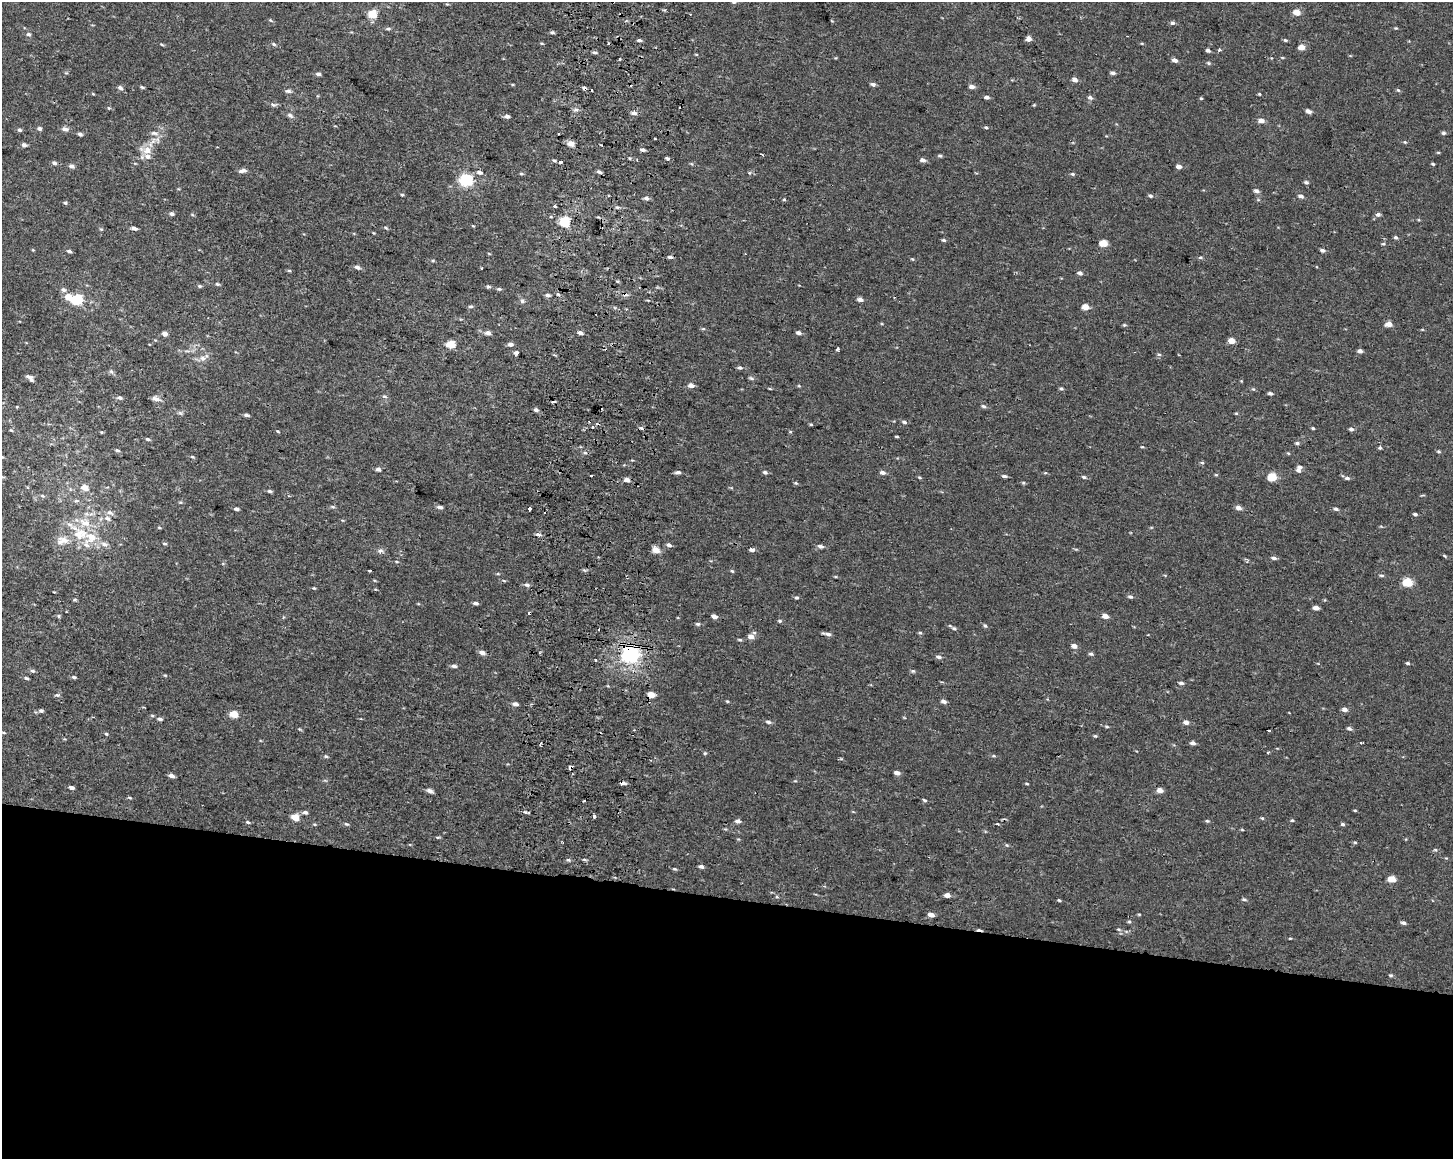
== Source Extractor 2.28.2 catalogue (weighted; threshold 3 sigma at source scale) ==
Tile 11 of 3 x 4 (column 2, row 4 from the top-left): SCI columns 1775-3225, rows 4-1160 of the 4943 x 4643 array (HDU 1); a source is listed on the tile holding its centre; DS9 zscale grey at full resolution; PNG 1455 x 1161 px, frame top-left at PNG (2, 2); no overlay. Shown black and unused: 23% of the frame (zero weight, under 2 of 3 exposures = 2% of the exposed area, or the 3 px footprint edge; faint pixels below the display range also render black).
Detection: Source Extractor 2.28.2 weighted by HDU 2 'WHT'; one run over the whole footprint, this tile lists its part. Background 1.53e-04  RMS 0.0035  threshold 0.0158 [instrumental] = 3 sigma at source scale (4.5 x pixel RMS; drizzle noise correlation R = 1.50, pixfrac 1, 0.0396/0.0396 arcsec/px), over >= 5 px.
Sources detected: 341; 21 cosmic-ray / hot-pixel residue — not listed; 7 inside a brighter listed object's ellipse — not listed separately; the other 313 listed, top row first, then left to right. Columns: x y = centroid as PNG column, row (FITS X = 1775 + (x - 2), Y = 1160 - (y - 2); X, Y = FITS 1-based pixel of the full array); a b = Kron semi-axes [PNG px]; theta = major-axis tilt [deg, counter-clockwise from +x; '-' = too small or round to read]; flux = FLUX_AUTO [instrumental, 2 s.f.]
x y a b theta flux
734 2 5 4 - 0.55
1297 12 5 4 - 5
372 14 5 5 - 10
270 20 6 4 -32 0.43
1172 23 6 5 - 0.84
1396 28 4 4 - 0.35
388 29 6 4 -3 0.59
552 32 6 4 -9 0.63
28 34 6 5 - 0.74
1029 39 5 4 - 2.4
639 40 5 4 - 0.81
1285 40 5 4 - 0.47
542 43 5 3 - 0.34
274 44 7 4 -28 0.59
162 45 5 3 - 0.34
1302 47 5 4 - 3.5
1208 50 5 4 - 0.88
1219 50 4 3 - 1
594 52 6 4 -6 0.61
696 54 5 3 - 0.28
1175 60 5 4 - 1.4
1209 63 6 4 -27 0.51
1113 73 5 4 - 1.1
318 74 6 4 -15 0.87
1075 80 5 4 - 1.9
873 84 5 4 - 1.1
142 87 5 4 - 0.45
972 87 6 4 -12 1.6
120 88 7 5 -20 0.89
584 89 4 3 - 3.5
1398 90 5 4 - 0.47
288 91 7 5 -6 0.93
1259 94 4 3 - 0.35
987 97 4 4 - 1.3
1090 97 7 5 -28 0.86
1201 98 4 4 - 0.35
273 105 9 5 -11 0.8
1034 105 4 4 - 0.29
109 108 5 4 - 0.37
576 110 6 4 -18 0.73
1308 111 6 4 -28 1.3
634 113 6 4 -5 1.4
290 115 9 5 -37 1
507 116 5 4 - 1.2
1261 121 5 4 - 2.3
986 127 5 4 - 0.44
39 129 5 4 - 0.93
65 129 7 5 -19 1.4
19 130 6 5 - 0.63
154 133 11 6 -5 1.4
1443 133 5 5 - 0.68
80 134 5 4 - 0.89
655 139 3 2 - 0.56
1405 142 5 4 - 0.4
571 144 5 4 - 3.6
24 145 6 4 -16 1.2
601 145 2 2 - 0.27
147 150 13 11 -80 3.9
642 150 5 3 - 0.86
1438 152 5 3 - 0.34
940 156 6 4 -9 0.58
668 158 3 3 - 1.7
922 160 5 4 - 1.5
554 161 5 4 - 0.53
561 162 4 3 - 1.2
54 163 7 5 -19 0.82
1433 164 4 3 - 0.43
71 166 6 5 - 1.1
1179 167 5 4 - 1.8
242 171 11 5 10 1.3
599 172 6 4 -26 0.77
479 173 7 5 -16 1.1
749 173 5 4 - 0.44
521 174 6 3 -8 0.39
1072 174 6 4 -20 0.53
466 180 6 6 - 40
1306 182 5 4 - 0.7
1256 191 6 5 - 1
402 195 4 4 - 0.4
1150 196 5 4 - 0.71
1301 196 6 5 - 1.1
646 198 6 5 - 0.95
784 200 5 3 - 0.35
65 203 5 4 - 0.54
555 206 4 3 - 2.6
617 207 6 3 -18 0.52
171 214 6 5 - 0.87
1378 214 6 5 - 0.94
564 221 6 5 - 19
134 228 6 4 -20 1.1
386 228 6 3 -31 0.46
1396 237 5 4 - 0.59
944 240 6 4 -5 0.55
1103 243 5 4 - 7.3
1383 244 5 4 - 0.42
33 250 4 3 - 0.31
1322 250 5 4 - 0.85
69 251 6 4 -18 0.75
670 257 5 3 - 0.87
1200 257 6 4 3 0.52
912 259 4 4 - 0.34
357 267 6 5 - 1.2
289 271 5 3 - 0.41
1080 273 6 4 -23 0.95
217 284 6 4 -16 0.52
200 286 5 4 - 0.48
488 286 6 4 -17 0.61
499 289 5 4 - 0.59
63 290 7 6 - 0.97
547 295 6 4 1 0.88
68 297 6 5 - 3.9
77 299 6 5 - 27
860 300 5 4 - 1.5
522 301 6 6 - 0.71
470 307 7 3 1 0.55
1085 307 5 4 - 4
1389 324 5 4 - 2.9
1124 325 5 4 - 0.4
703 329 6 3 17 0.37
164 333 5 4 - 1.6
488 333 6 4 -10 1.6
580 333 6 4 -16 1.1
798 333 5 4 - 1.1
1232 341 5 4 - 4.2
451 344 5 5 - 9.3
510 344 5 4 - 1.3
838 349 4 3 - 1.2
1360 351 5 4 - 1.3
516 352 4 3 - 3
1159 354 6 5 - 0.54
202 358 11 7 7 1.9
740 367 6 4 2 0.84
111 371 7 5 -52 0.74
30 378 11 5 -42 1.3
751 378 7 4 -20 0.64
1241 381 4 4 - 0.27
691 385 7 5 -6 1.4
799 386 5 4 - 0.35
1061 388 5 4 - 0.54
770 389 5 3 - 0.34
1253 389 5 4 - 0.4
1270 393 4 4 - 0.79
385 396 6 5 - 0.61
119 398 7 5 -16 0.93
156 399 11 6 -27 1.6
983 406 6 4 -27 0.67
536 410 6 5 - 0.8
180 413 7 4 -33 0.58
1236 413 5 3 - 0.33
246 415 6 4 -14 0.87
904 422 7 4 -15 0.68
811 424 5 3 - 0.37
641 428 6 4 -43 0.56
1313 428 4 3 - 0.43
1351 429 5 4 - 0.85
11 430 6 3 -43 0.39
278 431 5 4 - 0.34
101 432 4 3 - 0.34
897 436 5 3 - 0.34
148 439 6 4 -14 0.63
1297 443 5 4 - 0.63
1142 447 4 4 - 0.36
1380 448 5 4 - 0.47
117 450 6 4 -26 0.59
1439 451 5 4 - 0.45
585 453 6 4 -2 0.61
1288 453 5 3 - 0.33
2 457 5 4 - 0.36
192 457 5 3 - 0.41
1202 463 5 4 - 0.44
1300 467 6 5 - 1
378 469 5 4 - 1.1
678 472 6 4 -3 0.88
765 472 6 4 -19 0.73
882 473 6 5 - 1.1
1045 473 5 3 - 0.31
1216 475 5 4 - 0.35
1004 476 6 4 -6 0.75
920 477 6 3 -20 0.41
1084 477 6 4 -16 0.54
1272 477 5 5 - 12
1347 478 6 4 -7 0.79
627 480 5 4 - 1.9
796 483 5 4 - 0.45
1023 483 5 4 - 0.4
85 487 6 5 - 3.7
270 491 5 4 - 0.66
42 496 6 4 -29 0.52
76 501 6 4 18 0.51
333 507 7 4 -8 0.55
440 507 6 4 -12 1.1
1238 508 6 4 -19 1.7
236 509 5 3 - 0.87
530 509 4 3 - 1.4
1336 509 6 4 -25 0.69
110 513 11 6 -29 1.3
1415 514 5 3 - 0.66
107 518 9 5 -30 1.2
159 527 5 3 - 0.34
80 534 23 17 -4 11
538 534 7 5 -20 0.91
104 544 9 6 -26 1.6
165 544 6 4 -6 0.5
669 545 6 5 - 0.96
821 546 6 4 -17 1.1
380 550 7 6 - 1
656 550 5 4 - 3.9
752 550 5 4 - 1.2
1445 556 7 3 -36 0.43
1274 558 6 5 - 0.92
396 561 5 3 - 0.34
369 570 3 2 - 0.42
732 571 5 4 - 0.41
1382 575 7 3 -1 0.52
504 581 5 3 - 0.34
1407 582 6 5 - 15
527 585 7 5 -21 0.87
314 588 4 4 - 0.33
1130 596 6 5 - 0.73
797 598 5 4 - 0.52
75 600 6 4 -18 0.4
475 603 6 4 -3 0.83
1316 608 5 4 - 1.9
59 616 6 4 -90 0.45
1105 616 5 4 - 2.5
714 617 5 4 - 1.7
779 621 5 4 - 0.45
698 624 6 5 - 0.58
985 626 5 4 - 0.52
954 628 6 4 -39 0.63
599 629 3 2 - 0.42
920 633 5 4 - 0.49
828 634 8 5 -11 1.2
751 636 6 5 - 2.2
740 640 7 3 -1 0.47
1074 646 6 5 - 1.8
482 652 6 4 -25 2
630 654 7 6 - 130
1091 654 6 4 -11 0.64
938 657 7 5 -13 0.97
595 659 3 3 - 1.5
1407 663 5 4 - 0.53
454 666 7 4 -6 0.95
32 671 7 5 -2 0.74
913 671 6 5 - 0.54
74 677 6 4 -11 0.6
26 678 6 3 -16 0.63
1181 683 6 4 -10 0.79
57 695 7 5 -1 0.6
651 695 5 4 - 4.2
727 701 4 4 - 0.36
943 701 5 4 - 1.2
515 704 6 4 -14 1.3
1344 709 6 4 -12 1.5
41 711 6 5 - 0.7
233 714 5 4 - 7.1
159 719 7 5 -12 0.87
768 722 7 4 -7 0.84
1186 722 5 4 - 1.5
1107 727 5 3 - 0.43
1349 729 6 5 - 0.83
3 732 5 3 - 0.37
106 734 5 4 - 0.41
1095 736 5 4 - 0.4
1193 743 5 4 - 1.2
705 753 5 4 - 0.43
326 756 6 4 -4 0.57
994 756 6 3 -1 0.43
570 767 3 3 - 2.8
897 773 5 4 - 1.8
171 775 6 4 -18 1.4
622 783 5 3 - 1.6
1027 784 5 2 - 0.37
71 788 6 4 -17 1
1160 790 5 4 - 2.3
429 791 6 4 -22 1.6
129 798 7 3 -19 0.36
925 800 6 4 -28 0.54
584 801 2 2 - 0.38
1355 810 5 3 - 0.33
305 812 6 4 -18 0.87
525 812 5 3 - 0.44
529 812 3 3 - 0.44
594 816 3 3 - 1.4
295 817 5 4 - 6.4
1262 818 5 3 - 0.37
1292 820 4 4 - 0.39
738 821 6 5 - 1.2
1207 821 5 4 - 0.48
248 822 5 4 - 0.46
346 824 7 4 -25 0.51
1342 824 5 4 - 0.6
1242 830 5 3 - 0.28
438 837 6 3 -7 0.42
738 839 5 3 - 0.31
1355 842 5 3 - 0.36
1007 845 5 4 - 0.4
1435 850 6 3 -1 0.4
568 860 6 3 -17 0.49
701 866 5 4 - 0.97
675 869 6 4 -25 0.44
1392 879 5 4 - 6
947 895 6 5 - 1.5
777 897 5 3 - 0.37
1244 899 6 4 -16 0.58
1059 900 4 3 - 0.39
1139 914 5 3 - 0.32
931 915 5 4 - 2.3
1129 922 5 3 - 0.39
1403 923 6 4 -16 0.87
1119 929 6 4 -20 0.51
1290 938 3 3 - 0.3
1391 975 6 4 -18 0.49
Overlapping masked pixels (flux is a lower limit): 5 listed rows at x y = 584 89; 630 654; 651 695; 570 767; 622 783
Isophote crosses this tile's border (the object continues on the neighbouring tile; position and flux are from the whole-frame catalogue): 2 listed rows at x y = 734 2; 2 457